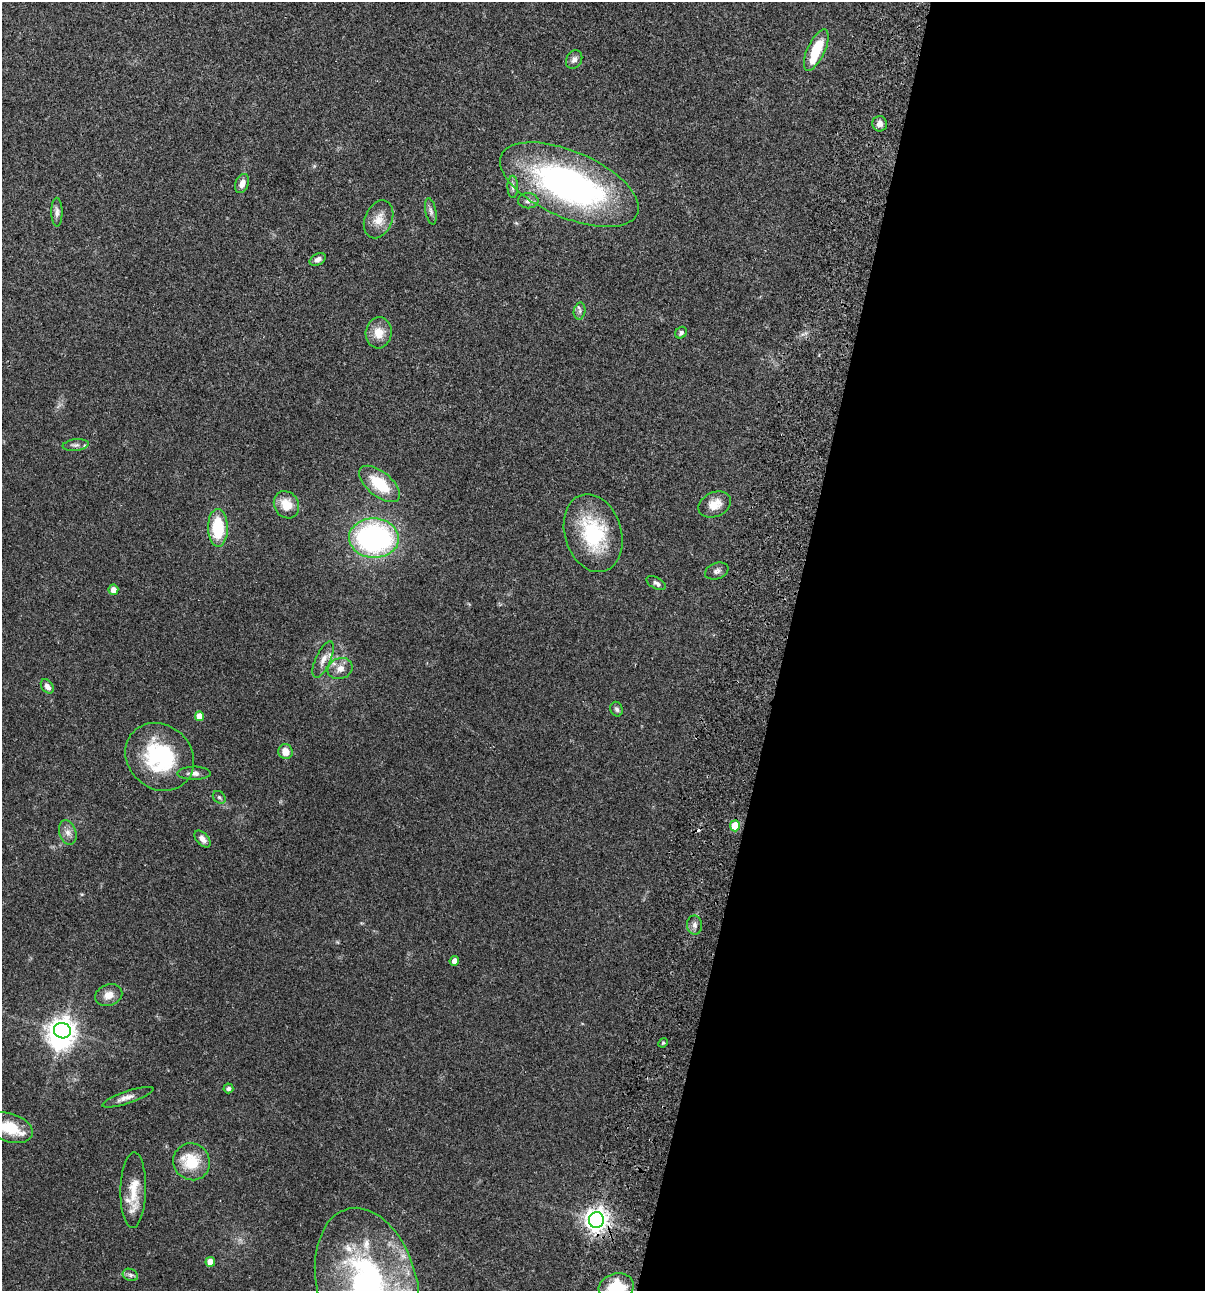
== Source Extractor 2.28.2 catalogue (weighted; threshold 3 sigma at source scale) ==
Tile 12 of 4 x 4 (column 4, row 3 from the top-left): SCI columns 3844-5046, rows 1408-2696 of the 5405 x 5390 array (HDU 1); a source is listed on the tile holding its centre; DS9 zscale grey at full resolution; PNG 1207 x 1293 px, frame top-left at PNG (2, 2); each listed source drawn as its Kron ellipse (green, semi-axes under 4 px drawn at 4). Shown black and unused: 35% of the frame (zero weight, under 3 of 4 exposures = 9% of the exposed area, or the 3 px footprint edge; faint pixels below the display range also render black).
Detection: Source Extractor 2.28.2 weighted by HDU 2 'WHT'; one run over the whole footprint, this tile lists its part. Background 0.0465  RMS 0.0063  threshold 0.0282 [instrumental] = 3 sigma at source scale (4.5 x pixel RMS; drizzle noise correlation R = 1.50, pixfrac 1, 0.05/0.05 arcsec/px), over >= 5 px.
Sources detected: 58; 1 inside a brighter object's white glare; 1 cosmic-ray / hot-pixel residue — neither listed nor drawn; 5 inside a brighter listed object's ellipse — not listed separately; the other 51 listed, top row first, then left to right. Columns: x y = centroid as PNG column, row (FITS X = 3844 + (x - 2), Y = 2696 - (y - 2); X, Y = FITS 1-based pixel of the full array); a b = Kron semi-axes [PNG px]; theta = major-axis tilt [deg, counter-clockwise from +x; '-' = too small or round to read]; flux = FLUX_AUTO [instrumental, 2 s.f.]
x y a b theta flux
816 50 22 9 65 19
574 59 10 7 59 2.5
880 124 8 7 - 2.8
242 183 10 6 69 4
569 185 74 33 -23 190
513 187 11 5 -88 1.8
528 201 10 7 1 2.8
431 211 13 5 -79 2.1
57 212 14 5 -89 2.4
379 219 20 13 67 7.9
318 259 9 5 28 2.5
580 311 8 6 78 1.7
379 333 15 13 84 9
681 333 6 5 - 1.6
76 445 13 5 6 2.2
380 484 24 12 -40 22
715 504 17 12 24 7.8
286 505 14 12 -59 10
218 528 19 10 -89 27
593 533 40 28 -73 43
374 538 25 19 -3 140
717 571 12 8 20 2.3
656 583 10 5 -28 2
113 590 5 5 - 4.1
323 659 19 7 65 4.7
340 668 13 10 20 5.1
47 686 8 5 -55 3.1
617 709 7 6 - 1.6
199 716 5 4 - 7.1
285 752 7 7 - 6.5
160 757 36 31 -43 54
194 773 16 6 0 3.2
219 797 7 5 -44 1.3
735 826 5 5 - 17
68 832 12 8 -73 3.5
202 839 10 6 -47 3
695 925 9 7 -89 2.6
454 961 5 4 - 3.1
109 995 14 10 20 5.7
62 1031 8 7 - 550
663 1043 5 4 - 0.69
228 1088 5 5 - 1.7
128 1097 27 6 18 4.4
9 1128 24 14 -18 17
192 1162 19 18 - 19
133 1190 38 13 89 14
596 1220 8 7 - 500
210 1262 5 5 - 5.2
130 1275 8 6 -21 1.6
367 1287 81 50 -76 200
616 1287 18 13 14 22
Overlapping masked pixels (flux is a lower limit): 1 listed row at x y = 596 1220
Isophote crosses this tile's border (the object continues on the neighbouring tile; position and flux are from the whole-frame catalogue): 3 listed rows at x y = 9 1128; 367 1287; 616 1287